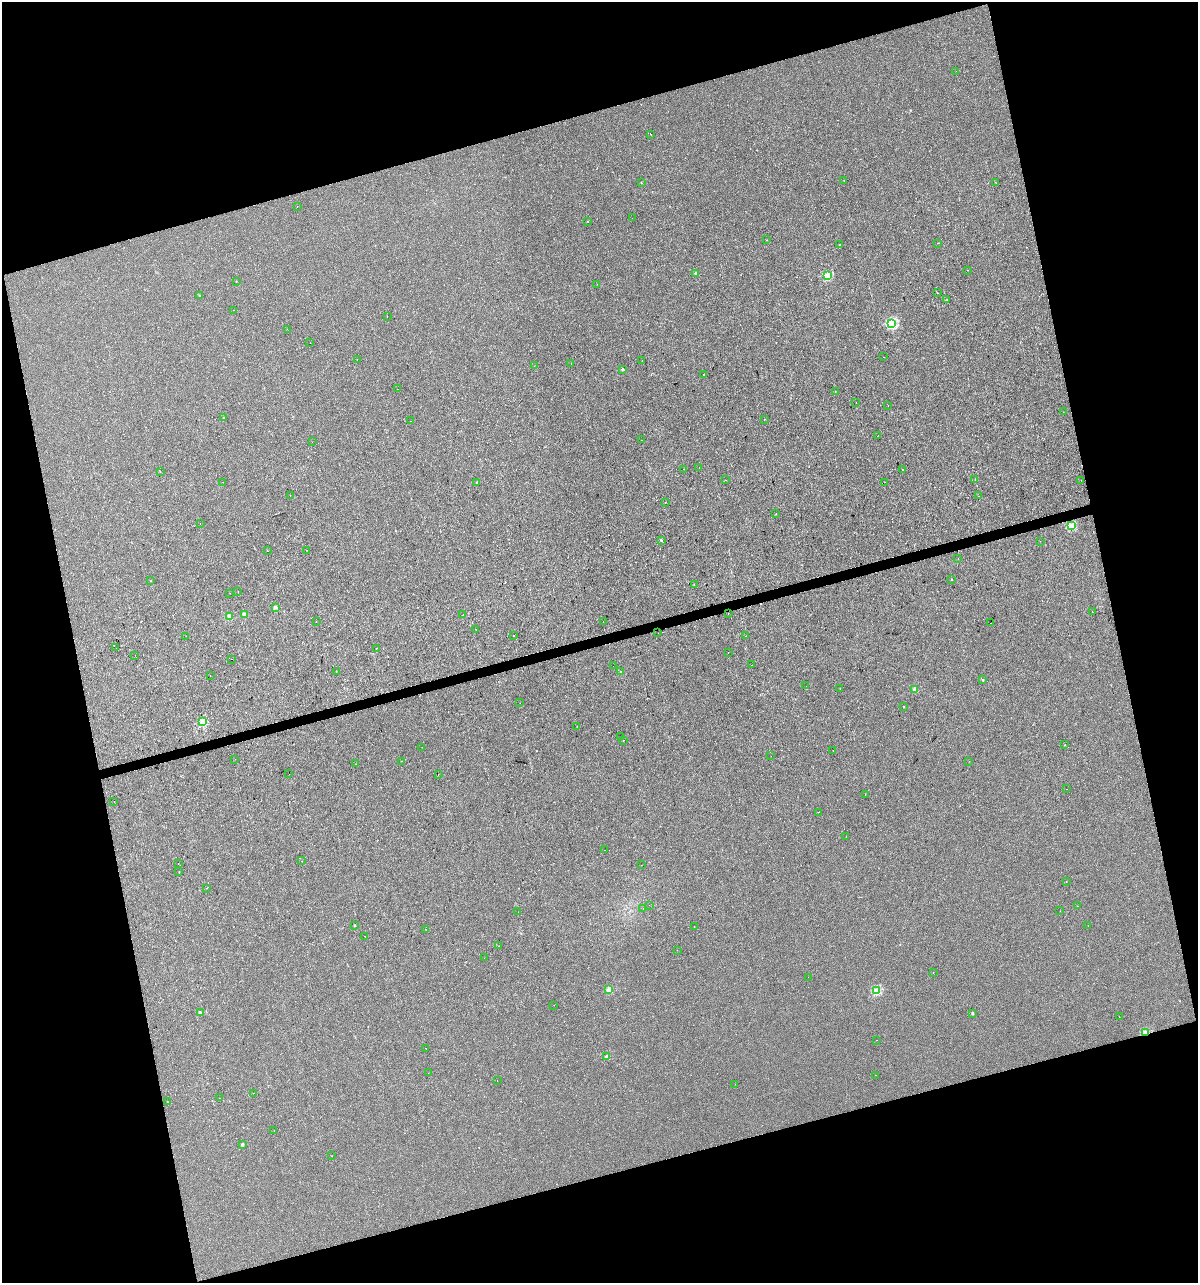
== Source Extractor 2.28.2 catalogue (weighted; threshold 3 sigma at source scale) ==
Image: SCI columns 94-4875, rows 1-5122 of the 4919 x 5122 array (HDU 1 of 3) = the unmasked area's bounding box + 8 px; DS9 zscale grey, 4 x 4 block average (1 PNG px = mean of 4 x 4 image px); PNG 1200 x 1285 px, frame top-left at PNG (2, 2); each listed source drawn as its Kron ellipse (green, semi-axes under 4 px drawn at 4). Shown black and unused: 32% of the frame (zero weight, under 2 of 3 exposures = <1% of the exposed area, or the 3 px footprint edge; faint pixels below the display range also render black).
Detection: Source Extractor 2.28.2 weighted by HDU 2 'WHT'. Background 1.48e-04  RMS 0.0042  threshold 0.019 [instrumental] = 3 sigma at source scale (4.5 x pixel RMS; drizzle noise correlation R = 1.50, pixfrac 1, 0.0396/0.0396 arcsec/px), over >= 5 px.
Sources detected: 179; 20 cosmic-ray / hot-pixel residue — neither listed nor drawn; the other 159 listed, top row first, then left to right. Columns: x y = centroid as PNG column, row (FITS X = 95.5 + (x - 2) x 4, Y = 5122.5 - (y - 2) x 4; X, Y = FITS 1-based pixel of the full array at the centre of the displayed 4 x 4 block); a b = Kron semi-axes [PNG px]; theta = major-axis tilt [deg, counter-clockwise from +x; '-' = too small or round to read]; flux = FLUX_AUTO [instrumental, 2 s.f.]
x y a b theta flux
956 71 2 2 - 1
651 134 2 2 - 0.95
844 180 2 2 - 2.1
995 182 2 2 - 0.36
641 183 2 2 - 2.1
297 206 2 2 - 0.97
632 218 2 2 - 0.42
588 221 2 2 - 1.6
767 240 2 2 - 0.68
938 243 2 2 - 0.53
839 245 2 2 - 0.42
968 270 2 2 - 0.48
696 273 2 2 - 18
827 276 2 2 - 84
236 281 2 2 - 1.8
597 284 2 2 - 0.48
938 293 2 2 - 1.3
200 296 2 2 - 5.6
947 299 2 2 - 0.82
233 310 2 2 - 1.2
387 317 2 2 - 0.73
892 323 2 2 - 170
287 329 2 2 - 0.46
310 343 2 2 - 0.78
883 357 2 2 - 1.1
357 360 2 2 - 0.89
642 360 2 2 - 1.6
571 363 2 2 - 0.96
534 366 2 2 - 1.1
622 369 2 2 - 12
704 375 2 2 - 2.1
397 389 2 2 - 1.8
835 391 2 2 - 0.79
856 403 2 2 - 1.1
888 406 2 2 - 1.2
1063 412 2 2 - 0.63
223 418 2 2 - 4.5
764 419 2 2 - 1.3
411 421 2 2 - 0.77
878 436 2 2 - 0.77
642 440 2 2 - 0.67
312 442 2 2 - 3.3
699 467 2 2 - 3.7
684 469 2 2 - 0.37
903 470 2 2 - 2.7
160 472 2 2 - 0.63
725 480 2 2 - 0.47
975 480 2 2 - 1.8
1081 480 2 2 - 0.74
223 482 2 2 - 0.63
477 482 2 2 - 4.8
885 482 2 2 - 1.8
290 496 2 2 - 0.47
979 496 2 2 - 3
666 502 2 2 - 1
776 514 2 2 - 1.1
200 523 2 2 - 0.34
1071 526 2 2 - 85
661 540 2 2 - 6
1040 541 2 2 - 0.41
307 550 2 2 - 0.51
267 551 2 2 - 2.8
958 558 2 2 - 0.74
951 580 2 2 - 1.7
151 581 2 2 - 0.52
694 584 2 2 - 0.66
238 592 2 2 - 4.8
230 593 2 2 - 0.44
275 607 2 2 - 24
1092 611 2 2 - 0.5
244 614 2 2 - 20
728 614 2 2 - 2
463 615 2 2 - 0.5
229 616 2 2 - 35
603 621 2 2 - 0.6
316 622 2 2 - 0.7
990 623 2 2 - 2.7
476 629 2 2 - 0.67
658 633 2 2 - 1.9
513 635 2 2 - 30
186 636 2 2 - 3.4
746 636 2 2 - 0.47
116 648 2 2 - 4.3
376 648 2 2 - 3.1
728 653 2 2 - 0.54
135 655 2 2 - 1.1
231 659 2 2 - 1.1
751 665 2 2 - 2.4
613 666 2 2 - 0.56
336 671 2 2 - 1.1
621 672 2 2 - 14
210 676 2 2 - 0.36
983 680 2 2 - 4.3
806 686 2 2 - 0.36
840 688 2 2 - 0.65
915 689 2 2 - 29
520 703 2 2 - 1.2
903 707 2 2 - 0.68
202 721 2 2 - 72
577 726 2 2 - 2.1
620 737 2 2 - 0.52
623 740 2 2 - 1.9
1065 745 2 2 - 0.67
422 747 2 2 - 0.33
833 750 2 2 - 0.69
771 756 2 2 - 0.41
235 759 2 2 - 0.37
401 761 2 2 - 1
969 761 2 2 - 0.4
356 764 2 2 - 0.77
289 774 2 2 - 0.96
438 774 2 2 - 0.74
1066 789 2 2 - 2.3
865 794 2 2 - 0.44
114 801 2 2 - 0.71
818 812 2 2 - 0.6
846 836 2 2 - 0.32
605 850 2 2 - 0.37
301 861 2 2 - 0.69
178 864 2 2 - 0.62
641 865 2 2 - 1.1
179 872 2 2 - 0.42
1066 882 2 2 - 1.6
207 888 2 2 - 0.43
649 905 2 2 - 0.53
1077 906 2 2 - 1.7
643 909 2 2 - 1.3
1060 911 2 2 - 0.59
518 912 2 2 - 0.83
355 925 2 2 - 3.7
694 926 2 2 - 0.91
1088 926 2 2 - 0.59
426 929 2 2 - 1.1
364 936 2 2 - 55
499 946 2 2 - 3.4
677 950 2 2 - 0.39
484 958 2 2 - 1
933 972 2 2 - 1.2
808 977 2 2 - 0.66
609 990 2 2 - 40
877 991 2 2 - 99
554 1005 2 2 - 0.51
200 1012 2 2 - 12
972 1013 2 2 - 5.8
1119 1017 2 2 - 1.4
1146 1033 2 2 - 68
877 1040 2 2 - 0.98
426 1048 2 2 - 1.2
606 1057 3 2 - 1.9
428 1073 2 2 - 0.41
875 1075 2 2 - 0.73
497 1080 2 2 - 0.38
735 1084 2 2 - 0.38
253 1093 2 2 - 0.82
220 1098 2 2 - 1.4
167 1101 2 2 - 0.48
274 1130 2 2 - 0.82
242 1144 2 2 - 15
332 1156 2 2 - 0.49
Overlapping masked pixels (flux is a lower limit): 1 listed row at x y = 1146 1033
Diffuse or blended objects may show on this block-average render without a row.